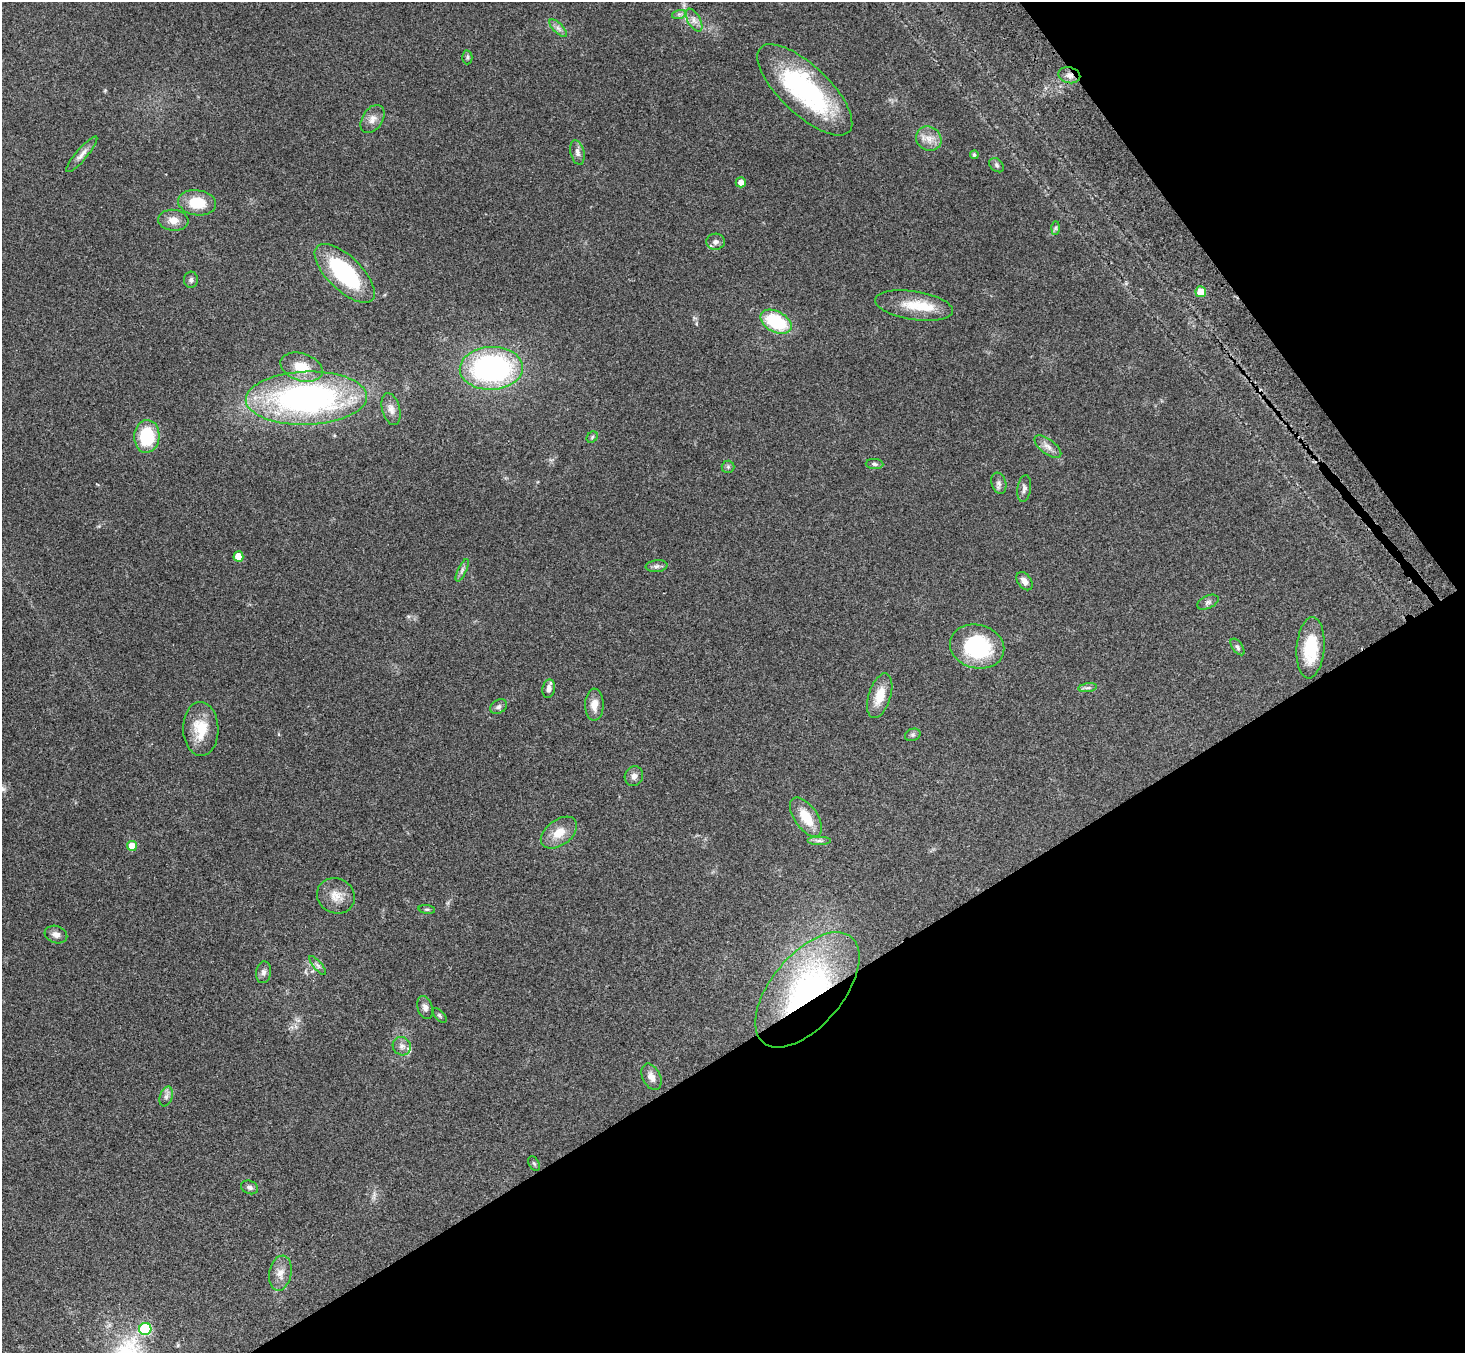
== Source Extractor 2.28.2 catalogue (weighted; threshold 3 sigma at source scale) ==
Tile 12 of 4 x 4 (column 4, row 3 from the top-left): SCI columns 4469-5931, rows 1705-3055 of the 6009 x 5974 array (HDU 1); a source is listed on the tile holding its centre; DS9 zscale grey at full resolution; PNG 1467 x 1355 px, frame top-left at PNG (2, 2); each listed source drawn as its Kron ellipse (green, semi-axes under 4 px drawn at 4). Shown black and unused: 30% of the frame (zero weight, under 3 of 4 exposures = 5% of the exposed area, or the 3 px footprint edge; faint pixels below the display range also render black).
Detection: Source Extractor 2.28.2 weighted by HDU 2 'WHT'; one run over the whole footprint, this tile lists its part. Background 0.214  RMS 0.0086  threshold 0.0387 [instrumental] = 3 sigma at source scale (4.5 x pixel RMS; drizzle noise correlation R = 1.50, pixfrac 1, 0.05/0.05 arcsec/px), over >= 5 px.
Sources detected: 70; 2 inside a brighter listed object's ellipse — not listed separately; the other 68 listed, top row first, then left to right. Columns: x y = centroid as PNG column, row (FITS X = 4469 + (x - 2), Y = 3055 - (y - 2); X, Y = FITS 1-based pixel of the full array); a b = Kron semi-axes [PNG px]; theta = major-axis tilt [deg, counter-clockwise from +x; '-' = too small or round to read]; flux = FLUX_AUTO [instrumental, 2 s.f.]
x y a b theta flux
679 14 7 4 17 1.8
694 20 12 6 -60 4.8
558 28 11 5 -45 3.1
467 57 7 5 88 1.5
1069 75 11 8 -14 5.3
805 90 61 24 -43 130
372 119 15 10 56 6.5
929 139 13 11 -37 9
577 152 12 7 -76 4.1
82 154 23 5 50 5.3
974 155 4 4 - 1.6
997 165 8 6 -42 2.1
741 182 5 5 - 5.6
197 203 19 12 -8 24
173 220 15 10 -5 8.4
1056 228 7 4 89 1.5
715 242 9 8 - 3.9
345 273 38 17 -44 86
191 280 8 7 - 2.3
1201 292 5 5 - 13
914 305 39 14 -9 24
776 322 17 10 -28 50
301 367 22 13 -18 19
491 368 31 21 3 180
306 398 61 26 2 270
391 409 16 8 -74 6.1
147 436 16 13 86 42
592 437 6 5 - 1.4
1048 447 16 7 -37 5.7
875 464 9 5 -2 1.9
728 467 6 6 - 1.7
999 483 11 7 -73 3.1
1024 488 13 7 81 3.3
238 556 5 5 - 13
657 566 11 6 6 2.8
462 570 12 4 65 2.7
1024 581 10 7 -54 4.9
1208 602 11 6 24 2.8
977 647 27 21 -14 74
1237 647 9 5 -53 2
1311 648 30 14 86 37
1088 688 9 4 9 2.3
549 689 9 6 82 4.1
880 696 23 11 72 17
594 705 16 9 89 8.8
498 707 9 6 33 2.6
201 729 27 17 -88 24
913 735 8 6 20 2
634 776 10 9 - 4.5
806 817 22 11 -55 20
559 833 20 12 37 14
819 840 12 4 0 2.7
132 846 5 5 - 17
336 896 19 17 -28 12
427 909 8 4 -7 1.3
56 934 11 8 -18 4.6
318 966 12 4 -50 2.5
264 972 11 7 81 3.2
807 990 69 36 50 210
425 1008 12 7 -73 4
440 1015 9 5 -49 1.5
402 1046 9 8 - 4.2
651 1077 14 9 -63 7
166 1096 10 6 72 3.3
534 1163 8 5 -62 1.5
250 1187 9 6 -21 2.4
280 1273 18 11 79 8.4
145 1329 6 6 - 61
Overlapping masked pixels (flux is a lower limit): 2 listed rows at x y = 1069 75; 807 990